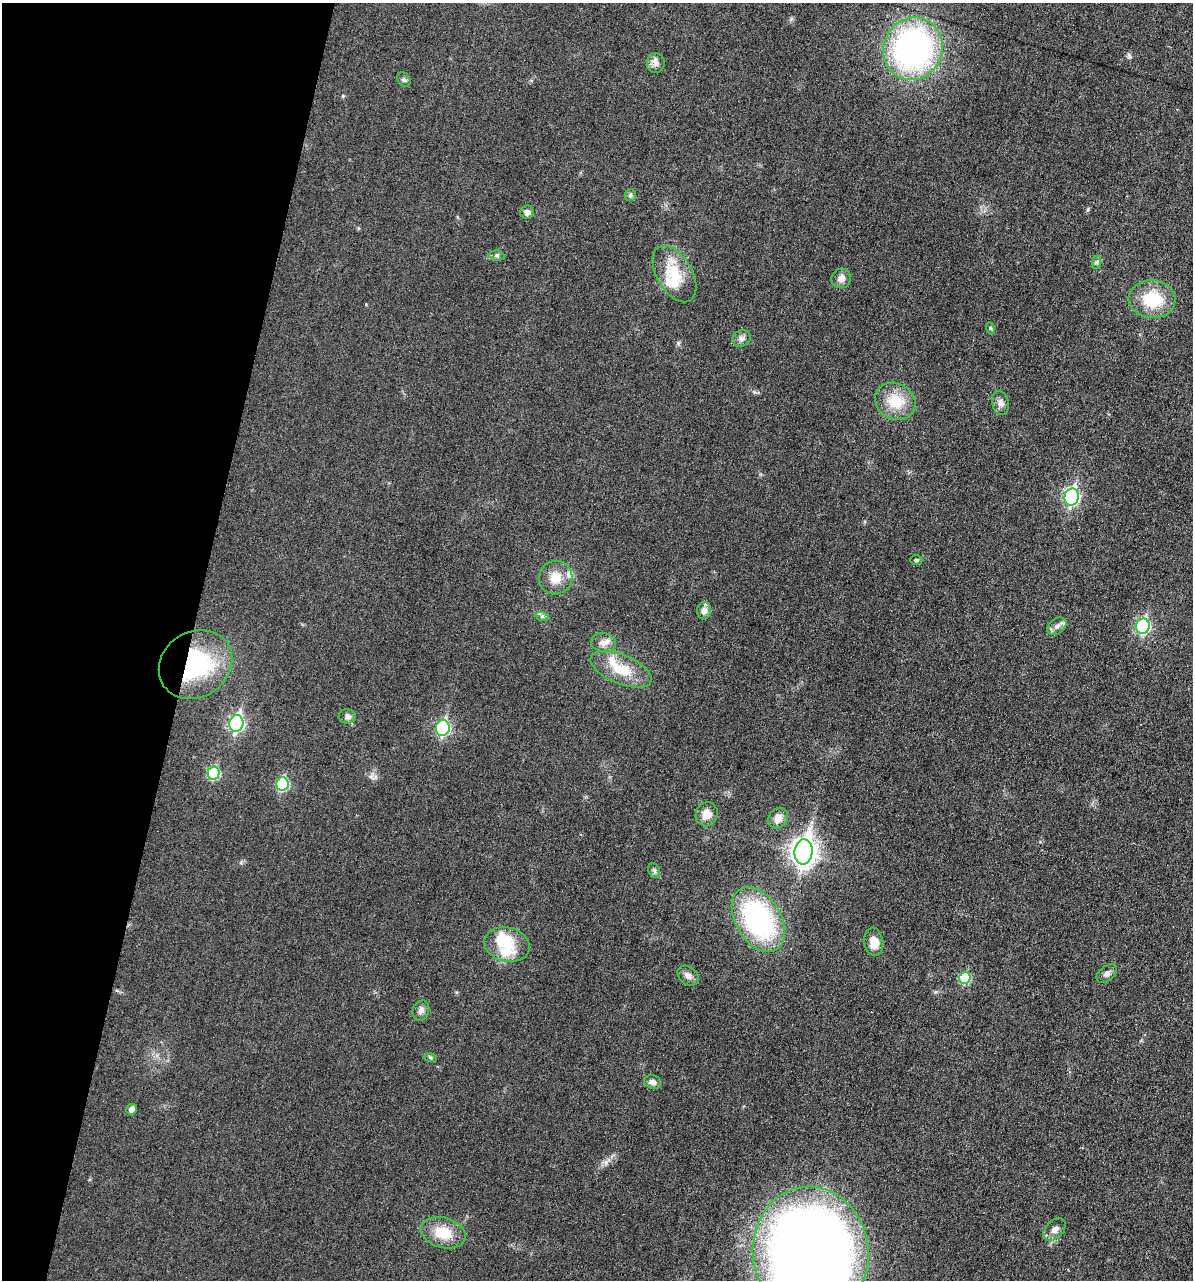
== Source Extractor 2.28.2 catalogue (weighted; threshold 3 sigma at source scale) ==
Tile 9 of 4 x 4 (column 1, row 3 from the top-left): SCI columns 122-1312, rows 1280-2557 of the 5132 x 5115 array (HDU 1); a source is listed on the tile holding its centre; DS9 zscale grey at full resolution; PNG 1195 x 1282 px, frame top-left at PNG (2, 3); each listed source drawn as its Kron ellipse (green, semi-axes under 4 px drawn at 4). Shown black and unused: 16% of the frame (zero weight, under 3 of 6 exposures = <1% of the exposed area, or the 3 px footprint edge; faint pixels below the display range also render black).
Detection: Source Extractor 2.28.2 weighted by HDU 2 'WHT'; one run over the whole footprint, this tile lists its part. Background 0.0195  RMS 0.0036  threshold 0.0145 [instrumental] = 3 sigma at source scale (4.09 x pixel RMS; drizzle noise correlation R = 1.36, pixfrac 0.8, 0.05/0.05 arcsec/px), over >= 5 px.
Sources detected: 53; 3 inside a brighter object's white glare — neither listed nor drawn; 4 inside a brighter listed object's ellipse — not listed separately; the other 46 listed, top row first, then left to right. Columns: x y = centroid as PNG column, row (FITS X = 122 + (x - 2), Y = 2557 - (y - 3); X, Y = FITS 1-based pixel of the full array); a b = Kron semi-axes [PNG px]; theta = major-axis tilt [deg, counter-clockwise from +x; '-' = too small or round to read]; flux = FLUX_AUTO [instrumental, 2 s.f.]
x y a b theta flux
913 49 32 29 65 95
656 63 10 9 - 1.7
404 80 8 6 -57 0.71
630 195 6 5 - 0.63
527 212 7 6 - 1.4
497 256 8 5 -6 0.67
1097 262 7 4 71 0.64
674 274 31 17 -60 11
841 278 10 9 - 2.1
1152 299 23 19 -4 13
990 328 6 4 -71 0.43
742 338 10 8 24 1.3
895 401 21 18 -31 9
1000 403 12 8 -77 1.6
1072 497 8 7 - 64
916 560 6 5 - 0.52
556 578 17 16 - 5.3
704 611 8 7 - 1.6
542 616 7 4 -18 0.6
1057 626 10 7 36 1.6
1143 626 7 7 - 45
604 643 12 9 -9 2.3
195 664 38 32 35 37
621 669 32 14 -23 9.7
347 716 8 7 - 1.3
236 723 8 7 - 63
443 728 8 7 - 40
214 773 6 6 - 21
282 784 7 6 - 23
707 814 12 11 - 3.4
778 818 11 9 53 2.8
803 852 12 9 85 280
654 871 8 5 -68 0.75
758 919 35 22 -59 58
874 942 14 9 -82 4.4
507 945 23 17 -13 7.5
1107 973 12 7 39 1.4
688 976 12 8 -38 1.8
965 978 6 6 - 14
421 1010 10 8 68 1.4
430 1057 6 4 -20 0.44
653 1082 9 6 -19 1.4
132 1109 5 5 - 2
1055 1229 13 8 45 2
443 1233 23 15 -16 8.7
811 1252 66 58 -84 480
Overlapping masked pixels (flux is a lower limit): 1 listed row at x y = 195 664
Isophote crosses this tile's border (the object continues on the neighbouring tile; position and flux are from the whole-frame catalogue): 1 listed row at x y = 811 1252
Unlisted compact peaks at least as high as the median listed source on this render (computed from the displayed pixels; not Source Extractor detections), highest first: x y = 678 343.